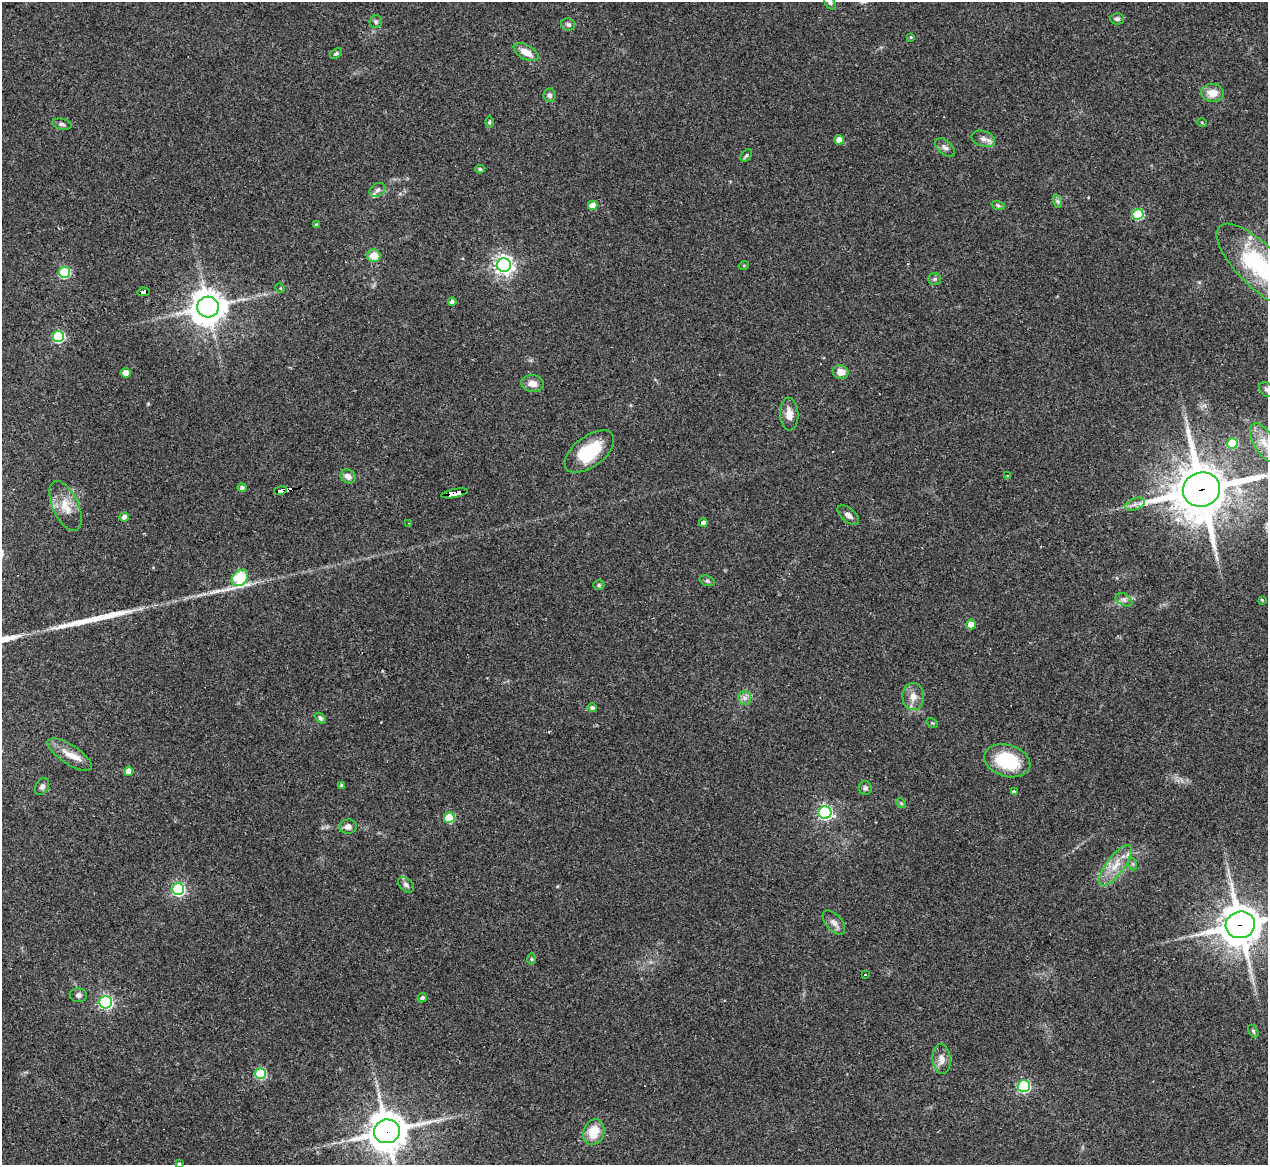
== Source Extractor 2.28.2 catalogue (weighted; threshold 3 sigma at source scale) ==
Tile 7 of 4 x 4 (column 3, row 2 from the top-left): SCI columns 2531-3796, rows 2579-3741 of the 5061 x 5039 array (HDU 1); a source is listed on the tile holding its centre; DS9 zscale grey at full resolution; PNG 1270 x 1167 px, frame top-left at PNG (2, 2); each listed source drawn as its Kron ellipse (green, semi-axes under 4 px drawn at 4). Shown black and unused: <1% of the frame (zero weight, under 3 of 4 exposures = <1% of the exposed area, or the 3 px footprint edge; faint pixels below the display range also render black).
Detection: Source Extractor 2.28.2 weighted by HDU 2 'WHT'; one run over the whole footprint, this tile lists its part. Background 0.0954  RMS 0.0058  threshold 0.026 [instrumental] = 3 sigma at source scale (4.5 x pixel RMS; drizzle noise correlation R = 1.50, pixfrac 1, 0.05/0.05 arcsec/px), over >= 5 px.
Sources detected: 100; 1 inside a brighter object's white glare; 1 long thin detection or spike segment (spike, bleed or trail) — neither listed nor drawn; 4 inside a brighter listed object's ellipse — not listed separately; the other 94 listed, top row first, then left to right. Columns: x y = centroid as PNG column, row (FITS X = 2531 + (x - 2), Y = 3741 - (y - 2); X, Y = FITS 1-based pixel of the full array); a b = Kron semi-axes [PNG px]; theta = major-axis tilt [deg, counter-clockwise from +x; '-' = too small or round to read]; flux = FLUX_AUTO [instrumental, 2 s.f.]
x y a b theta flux
830 3 7 5 -62 1.2
1117 19 7 5 -2 1.5
376 22 6 6 - 1.3
568 24 7 6 - 1.4
911 37 4 3 - 0.66
526 52 13 7 -29 6.3
336 53 7 4 36 1
1213 93 11 9 -4 7.1
549 95 7 6 - 1.9
489 122 6 4 89 0.77
1202 123 5 3 - 0.53
62 124 10 5 -13 1.5
983 139 12 7 -17 3.3
839 140 5 4 - 7.1
945 147 12 6 -42 2.3
746 155 7 4 49 1
480 169 5 3 - 1
377 190 8 6 32 1.8
1057 201 7 4 -71 1.2
593 205 5 4 - 7.5
998 205 7 4 -19 0.98
1138 214 5 5 - 42
317 225 4 4 - 1.1
374 256 6 6 - 8.1
504 265 7 7 - 280
744 265 5 3 - 0.51
1259 266 55 21 -45 57
64 272 5 5 - 46
935 279 6 5 - 1.2
280 288 5 4 - 0.58
143 292 6 3 9 55
452 302 4 4 - 1.8
208 307 11 10 - 980
58 336 6 5 - 60
841 372 8 7 - 5.6
126 373 5 4 - 9.3
532 383 11 8 -6 5.1
1266 389 8 6 -44 1.7
789 414 16 9 -87 5.6
1233 443 5 5 - 22
1264 443 21 10 -59 9.3
589 452 29 15 38 25
348 476 8 6 -32 3.5
1007 476 3 3 - 0.72
242 487 4 4 - 1.6
280 490 6 3 12 80
1201 490 19 17 18 3100
454 493 13 4 11 130
1135 504 10 6 21 2.5
66 506 27 13 -66 10
848 515 13 6 -40 3
124 517 4 4 - 2.9
409 523 3 2 - 0.34
703 523 4 4 - 2.1
240 578 9 7 46 61
707 581 8 5 -19 1.1
599 585 5 4 - 0.9
1124 600 9 6 -29 2
1262 600 4 2 - 0.51
971 624 5 4 - 7.2
913 696 13 11 -90 5.6
745 698 7 6 - 2.2
592 708 4 4 - 1.3
320 718 6 4 -48 1.3
932 723 6 3 -35 0.54
70 755 26 9 -33 7.6
1007 761 23 16 -16 31
129 771 4 4 - 6.2
341 785 4 4 - 0.78
42 786 9 6 62 1.8
865 788 7 6 - 1.6
1014 792 4 4 - 1.9
901 803 5 4 - 0.81
825 813 6 6 - 130
449 818 5 5 - 30
348 827 8 7 - 3.1
1133 864 7 4 -71 1
1115 866 24 9 54 9.8
406 885 9 6 -43 1.9
178 889 6 6 - 98
834 923 14 8 -49 3.1
1240 925 15 13 16 1600
532 959 6 4 -89 0.79
865 975 3 2 - 0.56
78 995 8 7 - 1.8
422 998 5 4 - 0.99
105 1002 6 6 - 120
1253 1031 7 4 -61 0.94
942 1059 15 9 -85 4.5
260 1074 5 5 - 40
1024 1086 6 6 - 78
387 1131 13 12 - 1500
594 1132 13 10 70 12
179 1164 3 3 - 1
Overlapping masked pixels (flux is a lower limit): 6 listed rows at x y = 143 292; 280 490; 1201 490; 454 493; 1240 925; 387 1131
Isophote crosses this tile's border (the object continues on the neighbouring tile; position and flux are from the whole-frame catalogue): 7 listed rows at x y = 830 3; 1259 266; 1266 389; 1201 490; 1240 925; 387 1131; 179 1164